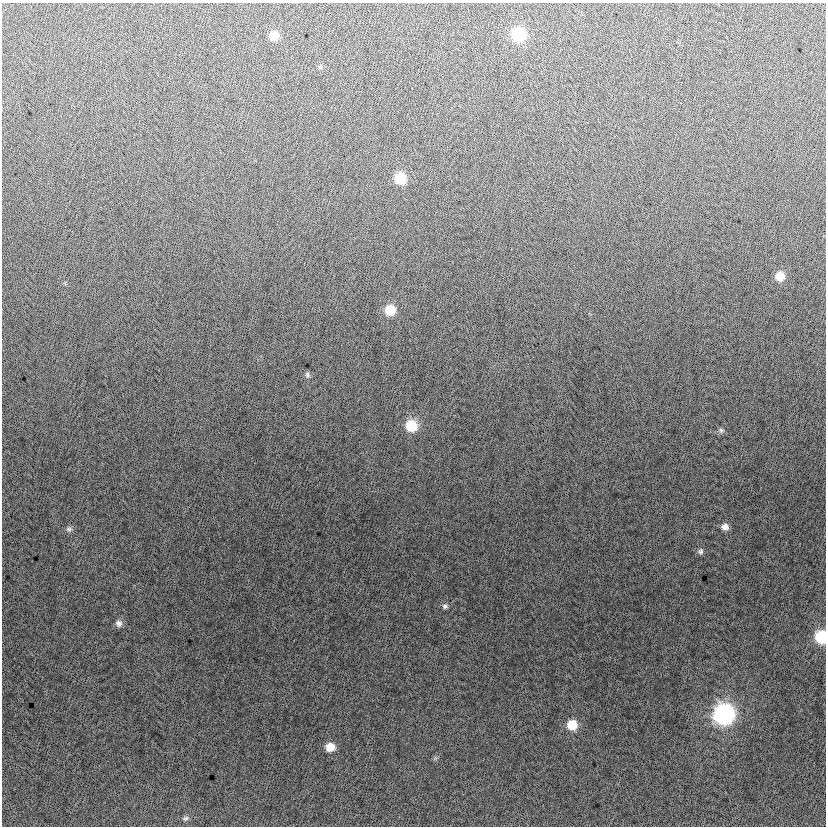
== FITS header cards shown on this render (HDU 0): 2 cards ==
NAXIS1  =                  824
NAXIS2  =                  824

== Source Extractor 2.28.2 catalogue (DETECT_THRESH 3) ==
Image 824 x 824 px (HDU 0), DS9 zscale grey, 1 PNG px = 1 image px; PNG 828 x 828 px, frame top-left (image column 1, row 824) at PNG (2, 3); no overlay
Background -9.2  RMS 12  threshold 37.4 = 3 sigma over >= 5 px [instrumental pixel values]
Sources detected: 19; all 19 listed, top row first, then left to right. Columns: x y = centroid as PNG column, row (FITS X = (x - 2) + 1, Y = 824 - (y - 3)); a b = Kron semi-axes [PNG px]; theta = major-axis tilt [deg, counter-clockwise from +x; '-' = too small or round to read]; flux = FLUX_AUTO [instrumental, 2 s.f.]
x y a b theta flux
518 34 10 9 - 62000
274 36 9 8 - 13000
320 67 5 5 - 1400
400 178 9 9 - 27000
780 276 8 8 - 13000
390 310 9 9 - 20000
307 375 8 6 -73 2100
411 426 11 10 - 27000
721 430 8 7 - 2300
725 527 8 7 - 5000
69 529 9 8 - 2800
700 551 8 7 - 2400
445 606 7 7 - 2300
119 623 10 8 -56 4300
821 637 10 8 -83 45000
724 714 11 11 - 280000
572 725 9 9 - 19000
330 747 9 8 - 12000
185 818 9 6 15 2400
At the frame edge (FLAGS 8, measured only in part): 1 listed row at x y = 821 637